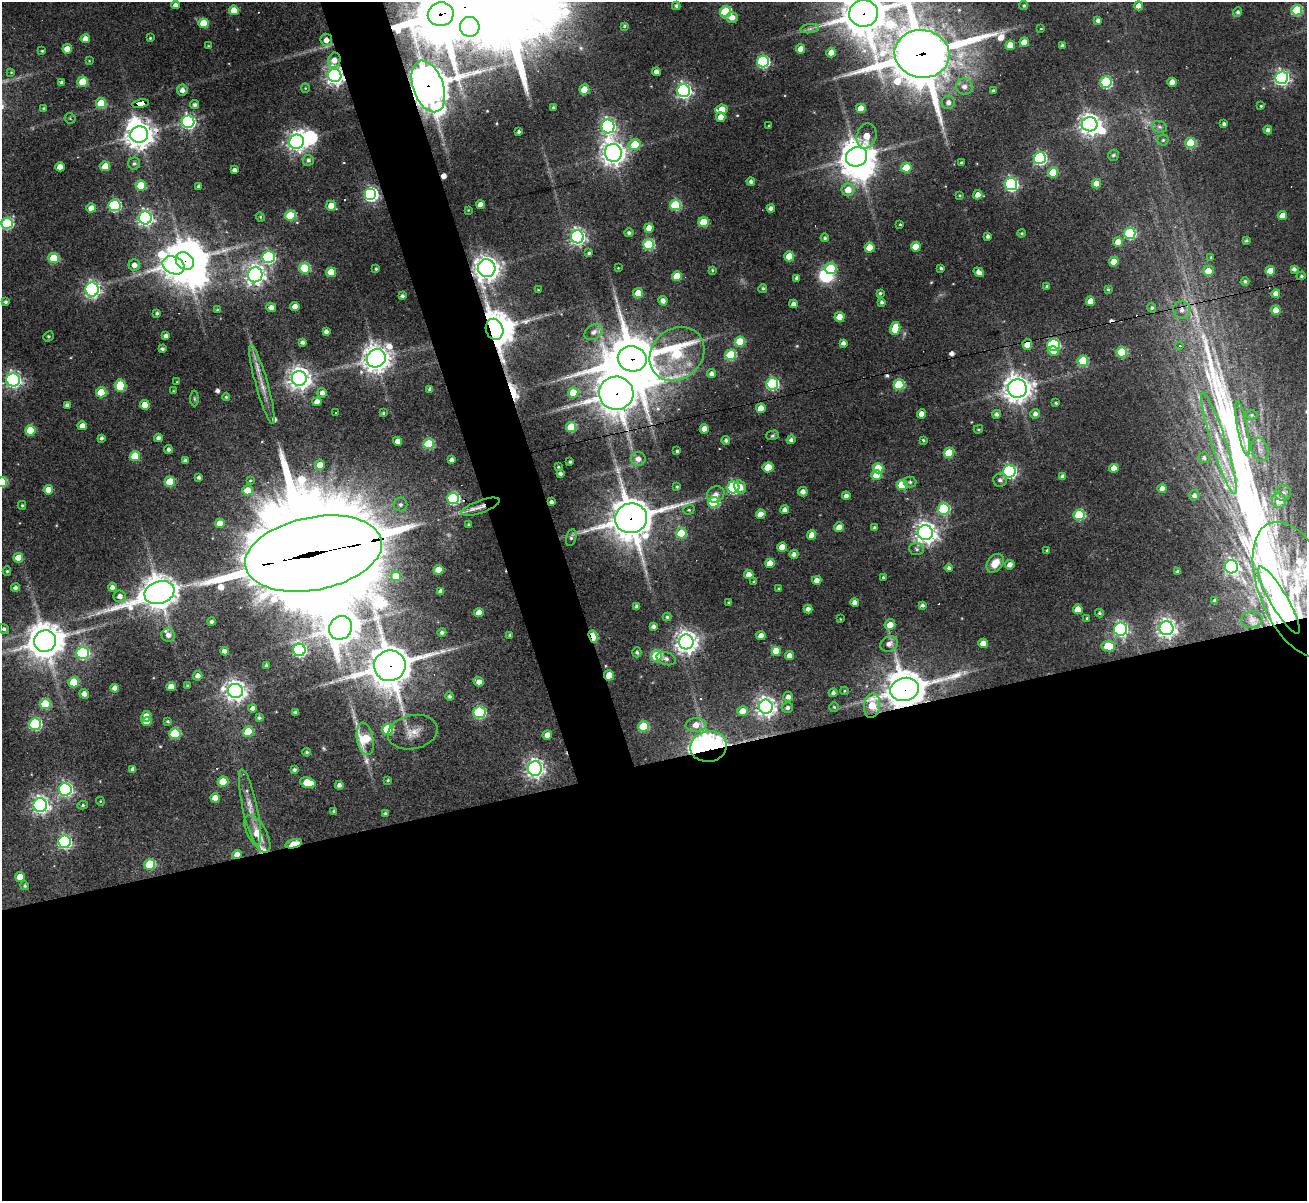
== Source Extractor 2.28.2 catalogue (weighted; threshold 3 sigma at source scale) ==
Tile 15 of 4 x 4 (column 3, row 4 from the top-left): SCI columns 2609-3913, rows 264-1462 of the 5217 x 5201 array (HDU 1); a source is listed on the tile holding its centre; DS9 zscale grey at full resolution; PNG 1309 x 1203 px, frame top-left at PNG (2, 2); each listed source drawn as its Kron ellipse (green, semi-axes under 4 px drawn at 4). Shown black and unused: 40% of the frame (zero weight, under 3 of 4 exposures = <1% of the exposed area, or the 3 px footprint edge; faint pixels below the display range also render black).
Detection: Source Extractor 2.28.2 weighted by HDU 2 'WHT'; one run over the whole footprint, this tile lists its part. Background 0.0698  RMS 0.0062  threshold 0.0277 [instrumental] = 3 sigma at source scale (4.5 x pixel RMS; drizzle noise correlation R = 1.50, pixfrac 1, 0.05/0.05 arcsec/px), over >= 5 px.
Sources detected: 449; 3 too faint to see at this stretch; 14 inside a brighter object's white glare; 10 cosmic-ray / hot-pixel residue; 2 long thin detections or spike segments (spike, bleed or trail) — neither listed nor drawn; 5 inside a brighter listed object's ellipse — not listed separately; the other 415 listed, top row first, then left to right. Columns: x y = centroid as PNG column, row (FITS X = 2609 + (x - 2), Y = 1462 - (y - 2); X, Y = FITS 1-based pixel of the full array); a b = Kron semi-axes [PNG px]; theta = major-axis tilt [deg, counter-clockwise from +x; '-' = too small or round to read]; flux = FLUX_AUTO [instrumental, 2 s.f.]
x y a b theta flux
175 5 4 4 - 2.9
1024 5 4 4 - 1.1
676 6 4 3 - 1.2
1139 6 4 4 - 6.1
234 10 5 4 - 9.8
1297 10 5 5 - 46
726 12 5 5 - 59
1238 12 5 4 - 1.5
864 13 14 13 - 2000
441 14 13 12 - 3400
732 17 6 5 - 4.2
1098 20 4 4 - 2.1
204 23 5 5 - 17
624 26 3 3 - 0.87
470 27 10 9 - 200
810 29 9 4 8 1.8
1041 29 4 2 - 0.46
150 38 3 3 - 0.77
85 39 4 4 - 6.1
326 40 6 6 - 4.3
1024 42 4 4 - 7.2
1010 45 4 4 - 9.3
208 46 4 4 - 0.61
1062 46 3 3 - 1.5
67 49 5 4 - 7
801 49 4 4 - 7.2
42 51 3 3 - 0.59
831 53 4 4 - 7.1
922 54 27 24 -9 4600
334 60 8 6 70 5.6
89 61 3 3 - 0.46
763 62 6 6 - 96
11 72 4 3 - 0.45
656 72 4 4 - 3.3
335 75 7 6 - 330
1281 78 6 6 - 170
82 82 5 5 - 18
1106 82 6 5 - 67
1172 82 4 4 - 6.4
62 83 4 4 - 1.8
428 86 27 15 -70 2000
964 87 8 8 - 3.8
305 88 4 4 - 0.56
182 90 5 5 - 3.5
584 90 5 5 - 15
993 90 3 3 - 0.93
684 91 6 6 - 200
948 102 7 6 - 3.2
101 103 5 5 - 24
141 104 8 4 11 86
195 105 4 4 - 1.8
1261 106 3 3 - 0.71
553 107 3 3 - 0.94
44 108 3 3 - 0.69
861 108 5 4 - 9.2
722 109 6 4 7 9.5
721 117 5 4 - 7.1
70 118 5 5 - 0.81
188 122 6 6 - 140
1090 124 8 7 - 450
1224 124 3 3 - 1.5
608 126 7 6 - 190
769 126 3 2 - 0.49
1159 127 8 5 -20 1.8
1268 130 4 4 - 2.1
519 132 3 3 - 1.5
139 134 9 8 - 740
867 136 13 9 74 14
1163 140 5 5 - 1.2
297 142 7 7 - 320
1191 143 5 5 - 32
635 145 6 5 - 25
613 153 9 8 - 500
1113 155 5 5 - 1.6
857 157 11 9 25 1000
1040 158 6 6 - 120
308 160 5 5 - 1.9
961 162 4 3 - 0.82
134 163 6 6 - 1.6
105 166 5 4 - 12
60 167 4 4 - 6.3
906 168 5 5 - 17
234 170 4 4 - 2.3
1053 172 5 5 - 22
751 182 4 4 - 2.1
1011 184 6 6 - 140
1096 184 5 4 - 8.5
141 186 5 5 - 25
199 186 4 3 - 1.7
848 190 6 6 - 8.4
371 194 6 6 - 140
960 195 3 3 - 0.59
978 195 4 4 - 4.9
115 205 6 6 - 82
480 205 4 4 - 4.3
675 205 5 5 - 45
331 206 5 5 - 10
91 208 5 4 - 6.3
771 208 4 4 - 2.7
468 210 4 4 - 0.48
290 215 5 5 - 30
1282 215 5 4 - 6.3
260 217 4 4 - 0.72
145 218 6 6 - 190
704 222 5 5 - 25
7 223 6 5 - 64
900 224 3 2 - 0.68
649 228 4 4 - 7.2
629 233 4 4 - 1.6
1021 233 4 3 - 0.82
1130 233 6 5 - 67
988 236 4 3 - 1.6
577 237 6 6 - 230
825 238 4 4 - 1.2
1246 241 4 4 - 1.2
1118 242 5 4 - 8.2
649 244 5 5 - 59
916 247 5 5 - 12
870 248 5 5 - 13
589 253 4 4 - 1.2
789 256 5 5 - 15
269 257 6 6 - 110
1211 257 4 3 - 0.82
54 258 5 5 - 29
185 261 10 8 -41 1100
1114 262 5 4 - 11
134 265 5 5 - 4.2
173 265 11 8 -27 390
304 268 5 5 - 40
487 268 9 8 - 660
618 268 3 2 - 0.41
831 268 6 5 - 32
941 268 3 3 - 1.2
376 269 4 3 - 0.81
1294 269 4 4 - 2
712 270 4 3 - 0.85
1208 271 5 5 - 7.9
1270 271 5 4 - 12
331 272 5 4 - 13
979 272 6 4 -35 3.5
255 275 7 7 - 340
677 276 5 5 - 16
1301 276 4 4 - 1.1
797 278 4 4 - 1.9
1245 281 4 4 - 1.3
1047 286 4 3 - 1
763 288 4 4 - 1.2
92 289 7 6 - 210
1108 289 3 3 - 0.89
538 290 4 3 - 0.6
638 293 5 5 - 11
880 293 3 3 - 0.99
1276 294 4 4 - 4.6
402 296 4 3 - 1.7
663 301 5 4 - 3.4
1090 301 4 4 - 8.7
6 302 3 3 - 1.4
881 302 4 3 - 1.5
794 304 4 4 - 3
295 307 4 4 - 6.8
271 308 5 4 - 3.6
1152 308 4 4 - 1.2
218 310 4 3 - 0.99
1182 310 9 8 - 4.1
1276 310 5 4 - 10
157 313 3 3 - 1.3
840 317 5 5 - 7.9
494 329 11 8 -71 1500
895 329 7 5 75 19
326 332 4 4 - 2.3
593 332 10 7 34 3.3
48 336 5 4 - 0.84
166 336 4 4 - 3
302 342 4 4 - 1.9
740 342 5 5 - 27
843 343 4 4 - 2.4
1027 344 5 4 - 10
1054 345 6 6 - 85
1180 346 4 4 - 0.89
162 349 4 3 - 1.4
1053 351 5 4 - 7.1
1122 352 5 5 - 33
677 354 29 25 43 74
731 355 5 5 - 41
376 358 10 8 41 740
632 359 14 12 -11 3100
1083 361 5 5 - 35
712 374 4 4 - 2.7
299 378 7 7 - 530
13 380 7 6 - 190
177 382 3 2 - 0.43
772 384 6 6 - 95
262 385 41 6 -74 9.1
899 385 5 5 - 43
120 386 6 5 - 29
1017 388 9 9 - 660
430 389 4 4 - 2.2
173 391 3 3 - 0.54
101 392 5 5 - 20
573 392 5 5 - 16
322 393 5 5 - 3.1
616 393 17 16 - 2000
226 397 4 4 - 0.81
194 399 8 4 -89 0.86
317 402 4 4 - 5.3
1056 403 4 3 - 0.82
67 405 4 4 - 2
145 405 5 5 - 11
761 408 5 5 - 10
336 412 3 3 - 0.77
383 413 3 3 - 0.74
922 414 4 4 - 5.7
997 414 4 4 - 2.1
1035 414 5 4 - 2.6
1252 415 6 5 - 0.98
82 426 4 4 - 5.2
571 427 5 5 - 28
1243 428 28 5 -79 5.6
704 429 4 4 - 6.3
978 429 5 3 - 0.68
30 430 5 5 - 23
773 435 6 4 17 1.1
101 438 4 3 - 1.5
158 438 4 4 - 2.5
726 440 4 4 - 1.5
791 440 4 4 - 2
923 440 3 3 - 0.95
398 441 4 4 - 4.7
1219 443 53 7 -73 20
429 444 5 5 - 46
168 449 4 4 - 1.7
1260 449 12 8 -72 4.2
677 451 3 3 - 1.1
949 453 5 5 - 24
135 456 5 5 - 25
1204 458 5 5 - 1.5
638 459 7 7 - 3.8
185 460 4 3 - 1.5
451 460 4 4 - 2.4
570 462 3 3 - 1
320 465 5 5 - 9.1
558 467 3 2 - 0.64
768 467 5 5 - 17
878 468 5 5 - 22
1114 468 4 4 - 7.8
1009 471 6 6 - 130
560 474 4 3 - 1.8
877 475 5 5 - 18
1063 476 4 4 - 2.6
199 477 3 3 - 1.5
250 480 4 3 - 0.66
1000 480 7 6 - 2.2
2 482 5 5 - 31
170 482 5 5 - 20
910 482 6 5 - 1.5
902 485 5 5 - 29
677 487 4 3 - 0.73
733 487 6 6 - 100
740 487 7 5 -61 5.5
1162 489 4 4 - 5.5
48 490 5 4 - 10
247 490 5 5 - 10
803 492 5 4 - 3.4
1283 493 8 7 - 3.6
716 494 9 7 30 3.6
1194 495 5 5 - 2.3
846 496 4 4 - 2.5
453 498 6 6 - 82
1279 500 7 7 - 10
551 502 4 4 - 2.1
714 502 5 5 - 51
22 505 4 4 - 0.86
400 505 7 7 - 2.3
480 507 20 6 20 5.7
944 509 6 5 - 63
689 510 6 4 19 0.91
785 510 4 4 - 2.9
761 514 4 4 - 7.6
1079 515 5 5 - 47
631 518 16 15 - 1900
220 523 5 4 - 7.9
468 524 3 3 - 0.9
839 527 5 4 - 5.4
875 528 4 4 - 2
681 533 5 5 - 17
925 533 7 7 - 470
812 535 5 4 - 9.9
571 537 9 5 78 1.7
782 547 5 4 - 10
917 549 7 6 - 1.8
1047 550 4 4 - 0.89
313 554 69 36 11 24000
794 554 4 4 - 2.6
18 558 5 5 - 13
770 563 5 4 - 10
995 563 10 7 53 8.5
1010 565 5 5 - 3.9
1231 567 6 6 - 170
949 568 4 4 - 1.8
438 570 5 5 - 13
7 571 5 4 - 0.93
1178 571 3 3 - 1.3
749 575 4 4 - 5.6
396 576 5 5 - 9.5
883 577 3 3 - 0.66
817 580 4 4 - 5.8
754 582 3 3 - 0.8
15 587 4 4 - 2
112 587 4 4 - 3.3
779 589 3 3 - 0.87
1296 589 71 37 -68 110
441 591 4 4 - 2.2
159 592 15 11 20 990
120 596 6 6 - 3.4
1279 600 38 8 -60 180
1215 601 4 4 - 2.2
729 602 3 3 - 0.75
855 602 4 4 - 4.1
922 605 4 3 - 2
637 606 4 3 - 1.7
808 609 4 4 - 3.1
1078 609 5 5 - 10
479 613 4 4 - 7
1099 613 4 3 - 1.1
667 617 4 4 - 1.1
1087 618 3 3 - 0.66
840 619 3 2 - 0.41
1252 620 10 8 6 3
212 622 4 4 - 1.7
890 625 5 5 - 7.6
653 626 4 4 - 2
341 628 12 11 - 990
1166 628 7 7 - 340
4 629 5 4 - 1.6
1120 629 6 6 - 160
442 633 4 4 - 1.7
168 635 7 6 - 3.5
510 635 3 3 - 0.95
593 636 6 4 -71 30
761 636 4 4 - 5.7
45 641 11 10 - 1400
686 642 7 7 - 510
983 643 5 4 - 6.6
889 644 9 7 29 3.8
1108 646 7 5 -10 26
299 650 6 6 - 120
224 651 4 4 - 3.8
776 651 5 5 - 13
637 652 5 4 - 1.3
83 653 6 6 - 90
789 655 4 4 - 5.1
656 656 5 5 - 48
666 659 10 6 -17 2.8
266 665 3 3 - 0.85
390 666 16 15 - 2000
609 675 5 5 - 11
198 676 5 4 - 3.4
74 682 5 5 - 22
479 682 5 4 - 5
187 686 4 4 - 0.97
171 687 5 4 - 9.1
115 688 4 4 - 4
905 689 14 11 15 1700
235 691 7 7 - 410
844 691 4 4 - 0.7
833 693 4 4 - 1.8
84 694 5 4 - 3.6
450 696 4 4 - 1.4
788 697 5 5 - 3.1
45 704 5 5 - 33
872 706 12 8 82 20
766 707 7 7 - 380
834 707 5 4 - 0.85
253 708 4 4 - 3.2
788 708 5 5 - 1.9
743 711 5 5 - 9.6
296 712 3 3 - 1.6
479 712 6 6 - 78
146 716 5 5 - 7.8
259 718 4 3 - 1.3
147 721 5 4 - 11
168 721 4 3 - 0.83
35 724 6 6 - 80
696 725 10 7 1 7
643 726 5 5 - 35
388 729 5 5 - 43
248 732 5 5 - 28
413 732 25 17 12 11
175 733 5 5 - 43
547 735 5 4 - 5.6
365 739 16 8 -79 37
709 746 18 15 12 160
307 752 4 4 - 0.94
133 769 4 4 - 2.3
535 769 7 7 - 310
294 770 4 3 - 1.5
388 780 4 3 - 0.83
223 782 5 5 - 18
308 783 8 5 -17 21
339 785 4 4 - 2.3
65 789 6 6 - 140
215 798 5 4 - 6.9
100 801 4 3 - 0.53
40 805 7 7 - 250
83 805 5 4 - 0.91
250 807 39 7 -78 9.3
334 811 3 3 - 1.1
386 813 4 4 - 1.5
257 834 20 9 -60 10
64 842 6 6 - 120
293 844 9 4 15 28
237 855 5 4 - 5.8
150 864 5 5 - 39
20 877 5 4 - 9.9
25 886 4 4 - 0.9
Overlapping masked pixels (flux is a lower limit): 26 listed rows (the first 20) at x y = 864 13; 441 14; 922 54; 334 60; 335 75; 428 86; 141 104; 139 134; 185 261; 487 268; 494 329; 1027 344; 632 359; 616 393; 551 502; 480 507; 631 518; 313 554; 593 636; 390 666
Isophote crosses this tile's border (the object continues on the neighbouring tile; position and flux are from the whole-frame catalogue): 5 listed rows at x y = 864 13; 441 14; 922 54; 7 223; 2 482